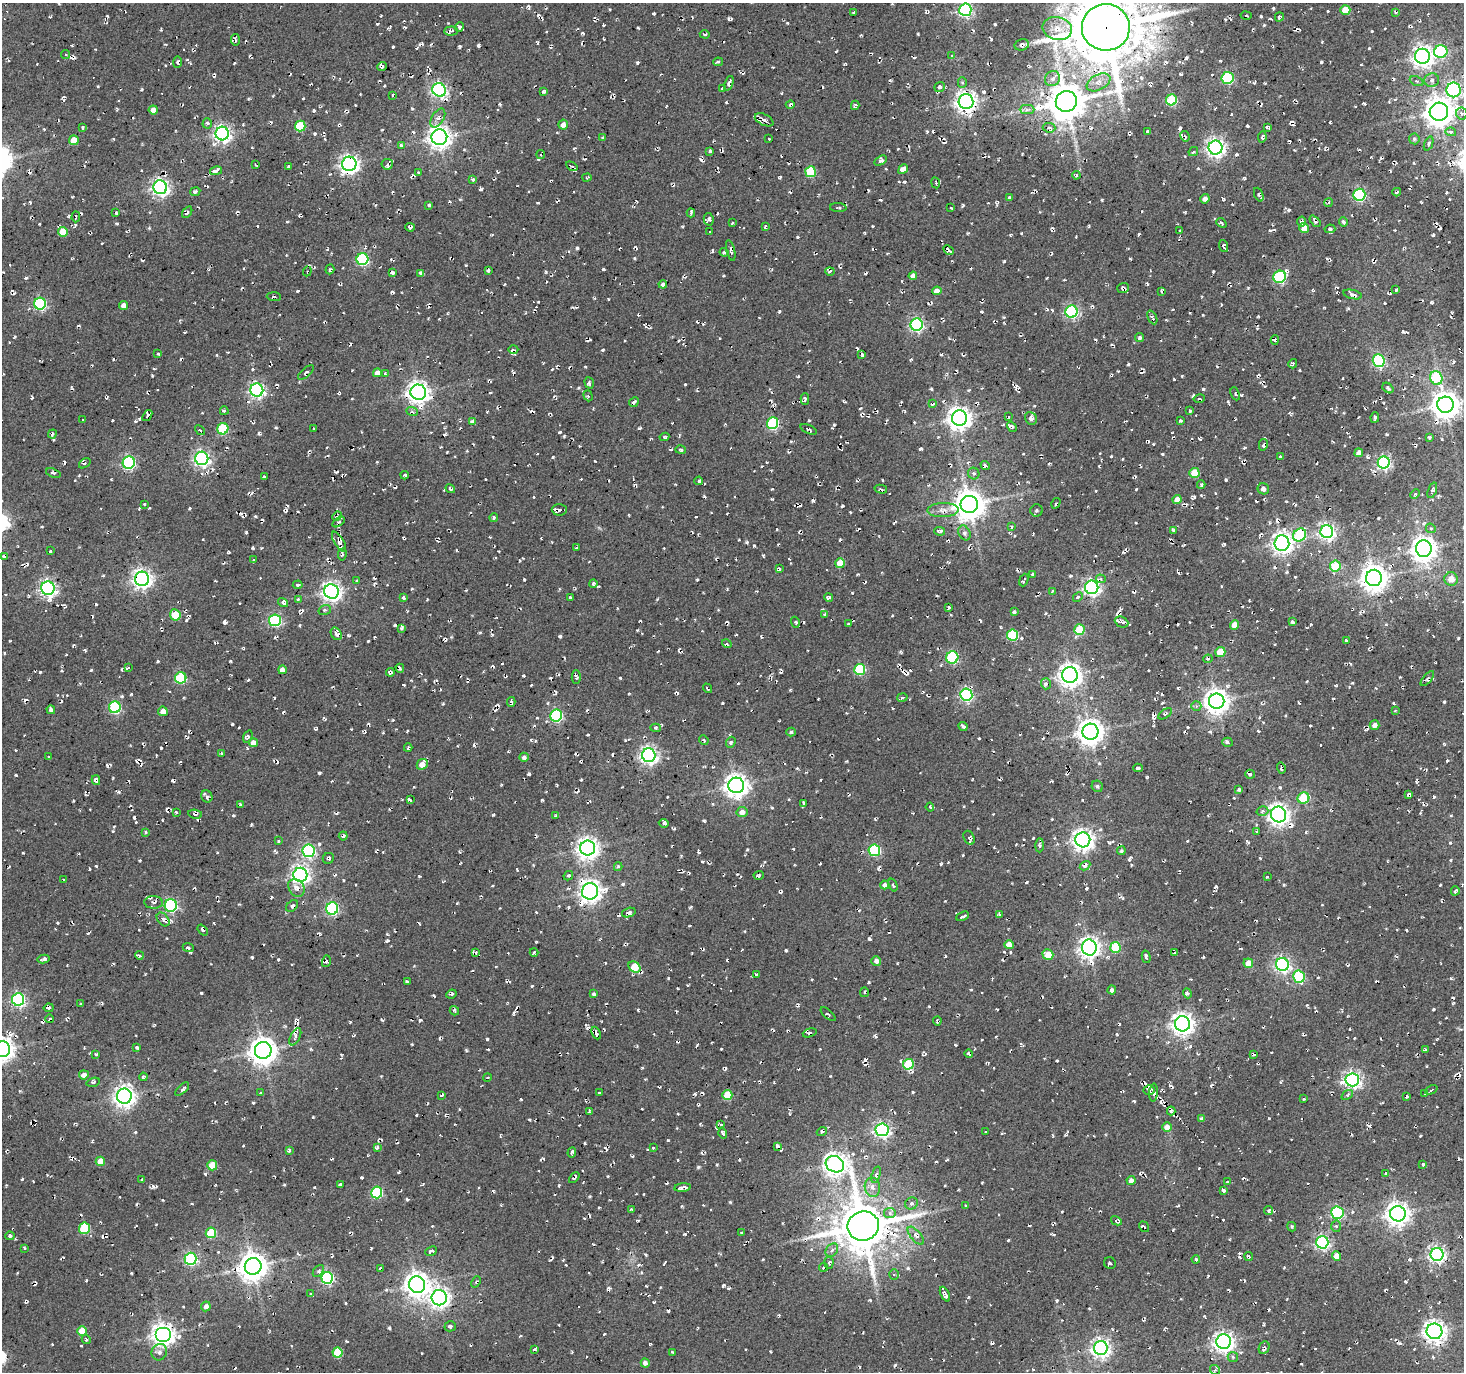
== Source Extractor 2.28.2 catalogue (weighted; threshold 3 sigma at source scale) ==
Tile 10 of 4 x 4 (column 2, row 3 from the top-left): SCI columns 1463-2924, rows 1561-2930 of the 5853 x 5930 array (HDU 1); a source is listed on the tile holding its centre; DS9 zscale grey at full resolution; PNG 1466 x 1374 px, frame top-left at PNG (2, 3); each listed source drawn as its Kron ellipse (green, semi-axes under 4 px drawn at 4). Shown black and unused: <1% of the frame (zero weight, under 2 of 3 exposures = <1% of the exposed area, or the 3 px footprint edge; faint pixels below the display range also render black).
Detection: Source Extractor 2.28.2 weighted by HDU 2 'WHT'; one run over the whole footprint, this tile lists its part. Background 0.0081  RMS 0.0091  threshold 0.0408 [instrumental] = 3 sigma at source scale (4.5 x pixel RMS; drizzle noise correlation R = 1.50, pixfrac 1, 0.0396/0.0396 arcsec/px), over >= 5 px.
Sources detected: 1298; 66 cosmic-ray / hot-pixel residue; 4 long thin detections or spike segments (spike, bleed or trail) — neither listed nor drawn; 9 inside a brighter listed object's ellipse — not listed separately; of the other 1219, all 500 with FLUX_AUTO >= 1.51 (the completeness limit of this list) listed and drawn (719 fainter detections not listed), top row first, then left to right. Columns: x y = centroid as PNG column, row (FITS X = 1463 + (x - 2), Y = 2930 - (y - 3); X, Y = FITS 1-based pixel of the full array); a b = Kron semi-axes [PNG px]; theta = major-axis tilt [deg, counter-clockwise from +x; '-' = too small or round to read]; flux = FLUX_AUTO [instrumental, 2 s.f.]
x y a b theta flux
965 10 6 6 - 180
1345 10 5 4 - 17
854 12 3 3 - 1.7
1396 12 4 3 - 1.8
1246 15 5 3 - 1.7
1279 17 5 3 - 2.2
459 27 4 3 - 1.9
1106 27 24 23 - 6700
1057 29 15 11 -13 12
451 31 7 4 4 1.8
705 34 5 3 - 1.7
235 40 6 3 -83 2.1
1022 45 7 5 15 4.1
1441 51 7 6 - 100
66 54 4 4 - 1.7
951 55 3 3 - 1.7
1422 56 7 7 - 510
178 62 5 4 - 2.6
718 62 5 3 - 1.5
382 66 5 3 - 2.2
1227 78 6 6 - 78
1053 79 8 7 - 3.9
1432 80 7 6 - 3.4
1416 81 7 4 -25 1.8
962 82 5 4 - 1.6
1098 82 13 7 27 7.9
729 83 8 4 69 3.3
939 87 5 4 - 5.4
722 89 4 4 - 2
439 90 7 6 - 200
1454 90 7 7 - 190
544 91 4 3 - 2
393 95 4 3 - 1.9
1171 100 5 5 - 58
966 101 7 7 - 580
1066 101 10 10 - 2800
790 105 4 2 - 2.4
855 105 5 3 - 1.8
153 110 4 4 - 6.6
1027 110 7 4 0 2.6
1439 112 9 9 - 1300
1462 114 6 5 - 2.5
438 118 10 6 58 4.3
764 120 10 5 -26 5.4
207 123 5 4 - 1.6
563 125 5 5 - 5.1
300 126 5 5 - 42
82 127 4 2 - 1.9
1267 127 4 2 - 1.9
1049 128 6 4 -6 4
1147 132 3 3 - 2
1451 132 5 4 - 1.8
222 133 7 6 - 330
1185 136 5 3 - 1.5
439 137 8 7 - 720
603 137 3 3 - 2
1262 137 6 3 81 1.9
769 139 3 3 - 2
1414 139 5 5 - 1.7
74 140 5 4 - 15
1429 144 7 4 68 2.9
401 145 4 4 - 2.5
1215 148 7 7 - 410
710 151 3 3 - 1.9
1193 152 5 3 - 1.7
541 154 5 3 - 1.6
880 161 7 4 30 2.8
349 164 7 7 - 390
387 164 5 5 - 1.9
256 165 4 2 - 1.6
289 166 4 3 - 1.5
572 166 6 4 -33 2
903 169 5 4 - 6.3
216 171 6 4 13 5.9
810 172 5 5 - 50
418 173 4 3 - 1.5
1076 175 4 3 - 1.6
587 177 4 3 - 2.1
472 180 4 3 - 1.8
936 183 5 3 - 1.5
160 187 7 6 - 360
195 192 5 3 - 2.1
1397 192 4 3 - 2.4
1259 195 7 4 -68 2.2
1359 195 6 6 - 140
1009 198 4 3 - 1.6
1205 199 5 4 - 4.4
1329 202 4 3 - 1.9
429 205 4 3 - 2
838 208 8 4 -2 2.4
951 208 3 2 - 1.5
187 212 6 3 56 1.9
116 213 3 3 - 1.9
691 213 4 2 - 1.8
76 217 5 3 - 1.9
709 219 6 5 - 2.1
1315 221 6 3 -48 3
1301 222 5 3 - 4.7
1343 222 4 4 - 1.9
733 223 3 3 - 1.5
1221 223 6 4 -39 1.6
765 226 3 3 - 1.6
410 227 5 4 - 2.3
1304 228 5 4 - 9.4
1330 229 5 4 - 2.5
1180 231 3 3 - 1.5
63 232 5 5 - 17
710 232 3 3 - 2.6
1224 246 6 3 -71 3.3
731 250 10 3 -75 2.2
949 250 5 3 - 2.9
724 252 4 3 - 1.8
362 259 6 6 - 120
330 269 5 3 - 1.5
488 270 3 3 - 2.1
307 271 5 4 - 2
830 271 4 3 - 1.9
392 272 4 4 - 2.2
421 273 4 4 - 2.8
913 276 4 4 - 5.5
1280 277 6 6 - 99
663 284 4 4 - 3.2
1123 288 6 5 - 2.9
1396 290 3 3 - 2.3
937 291 4 4 - 5.6
1161 291 4 3 - 1.7
1353 294 9 4 -13 2.9
274 297 7 3 -4 1.6
40 304 6 6 - 120
123 305 4 4 - 4.7
1072 312 6 6 - 160
1152 317 7 4 -65 2
917 324 6 6 - 180
1140 338 4 4 - 2.4
1275 340 5 3 - 1.8
513 350 5 2 - 1.5
158 354 3 3 - 1.5
862 354 4 3 - 2.8
1379 361 6 6 - 110
1293 364 4 3 - 1.9
306 372 10 4 41 1.9
377 373 4 4 - 6.1
385 373 4 3 - 1.5
1436 378 7 6 - 69
589 383 6 4 -72 1.6
1388 388 6 4 -39 1.9
257 390 6 6 - 240
418 392 8 7 - 600
1235 394 7 4 -66 1.7
588 396 6 4 -69 1.7
805 399 6 3 89 2.1
1199 399 5 3 - 2
634 402 5 3 - 2.5
933 404 4 3 - 1.7
1445 405 8 8 - 1200
224 411 4 4 - 1.5
412 411 6 3 -22 1.6
1190 411 3 3 - 2.2
147 415 6 3 53 1.5
1008 416 3 3 - 1.9
1375 417 5 3 - 2.6
960 418 8 7 - 730
1031 418 7 5 -52 3.7
82 420 3 3 - 2
472 421 4 4 - 3.2
1180 421 4 3 - 1.7
773 423 6 5 - 100
1012 427 5 4 - 2.2
223 429 5 5 - 60
314 429 3 3 - 2
808 429 8 4 -24 2
200 430 6 3 -42 1.9
52 434 4 4 - 2
664 437 5 3 - 1.5
1430 437 3 3 - 1.7
1263 445 6 4 76 2.7
681 450 5 4 - 2.4
1359 453 4 4 - 6.2
1280 457 3 3 - 1.5
202 458 6 6 - 260
85 463 6 4 35 1.6
129 463 6 6 - 150
1384 463 6 6 - 200
985 466 5 4 - 2.4
53 473 7 3 -21 1.6
974 473 6 5 - 1.8
1194 473 5 5 - 22
405 475 4 3 - 2.2
264 477 3 3 - 2.1
699 481 4 3 - 1.7
1201 485 4 3 - 1.6
450 489 5 4 - 2.3
881 489 6 4 -15 2.1
1263 489 6 5 - 3.7
1432 490 8 4 71 2.7
1415 494 5 4 - 1.7
1177 500 4 4 - 9.7
1056 503 5 3 - 1.7
145 504 3 3 - 1.6
969 505 8 8 - 1600
559 510 8 6 -2 2.6
943 510 16 7 2 6.1
1036 510 6 6 - 1.9
337 516 5 4 - 1.9
494 517 4 3 - 1.7
338 522 7 4 35 2.9
1011 527 4 3 - 1.7
1431 528 5 4 - 1.6
1173 530 3 3 - 1.8
940 531 5 4 - 3.6
1327 531 6 6 - 310
964 533 8 5 -61 2.7
1300 535 7 6 - 68
339 542 11 4 -58 4.1
1282 543 8 7 - 520
576 548 4 2 - 1.5
1424 549 8 8 - 780
50 551 3 3 - 1.8
342 554 6 4 80 1.9
4 556 3 3 - 1.5
253 560 3 2 - 1.8
840 563 5 5 - 22
1335 566 6 5 - 32
779 569 4 3 - 2
1033 574 3 3 - 2.1
1374 578 8 8 - 1000
142 579 7 7 - 450
1101 579 5 3 - 1.5
1451 579 7 6 - 8.7
1024 580 6 2 69 2.2
357 581 4 3 - 1.6
593 583 4 3 - 1.9
298 585 5 3 - 2.3
1092 587 7 6 - 300
48 588 7 6 - 300
331 591 7 7 - 450
1052 591 4 3 - 1.9
403 597 4 3 - 1.9
570 597 3 3 - 2.2
829 597 4 4 - 2.7
1078 597 5 4 - 2
298 599 3 3 - 1.8
283 603 5 4 - 2.5
949 607 3 3 - 1.6
325 610 6 5 - 1.6
1014 612 4 3 - 1.7
825 614 3 3 - 1.5
175 615 6 5 - 24
275 620 6 6 - 120
795 622 6 3 -71 1.7
1122 622 7 5 -24 2.5
1292 622 4 3 - 1.9
848 624 3 3 - 1.8
1235 625 5 4 - 12
402 628 3 3 - 1.5
1079 630 5 5 - 39
336 634 7 5 -59 4.1
1013 635 5 5 - 65
1346 640 4 3 - 1.8
727 644 5 3 - 1.9
1220 652 5 5 - 22
952 657 6 6 - 91
1208 659 4 4 - 1.6
128 667 4 3 - 2
400 668 4 3 - 1.6
860 669 5 5 - 61
282 670 4 4 - 5
390 672 4 3 - 2.7
1070 675 8 7 - 690
576 677 7 4 -89 1.9
181 678 6 5 - 67
1427 678 9 3 50 1.7
1046 684 5 5 - 3.2
707 688 5 2 - 1.9
966 695 6 6 - 160
902 697 5 4 - 1.7
1217 701 8 7 - 850
511 702 5 3 - 4.3
1196 706 5 4 - 2
115 707 6 6 - 90
51 710 4 4 - 2.7
163 711 5 4 - 7.2
1395 711 3 2 - 1.8
1165 714 8 3 35 1.6
556 716 6 6 - 120
1375 725 5 4 - 4.1
963 726 5 3 - 2.5
655 728 5 4 - 1.6
791 732 4 4 - 1.8
1090 732 8 8 - 920
248 737 6 4 70 2.1
704 740 5 3 - 1.6
731 742 5 4 - 2.1
1227 742 5 4 - 2.2
253 743 4 4 - 7.9
408 748 4 3 - 1.9
222 754 4 3 - 1.6
649 755 7 6 - 380
48 757 3 3 - 2.1
524 757 4 4 - 2.7
422 764 6 5 - 9.1
1138 768 4 3 - 3.1
1281 768 6 3 -74 2.6
1250 774 5 4 - 1.9
96 780 5 4 - 3.5
736 785 8 8 - 730
1097 786 6 5 - 1.8
1239 790 4 4 - 1.8
1408 794 4 3 - 1.8
207 796 6 5 - 3.2
1303 798 6 5 - 48
410 800 3 2 - 1.9
804 803 3 2 - 1.9
240 805 3 3 - 1.7
930 807 4 3 - 1.7
1262 811 6 5 - 2.1
176 812 3 3 - 2.7
742 812 5 5 - 5.4
195 814 7 4 -9 2.5
1278 814 8 7 - 540
556 815 3 3 - 1.6
664 823 5 4 - 1.7
1256 831 4 3 - 2.2
146 832 3 3 - 1.8
343 836 4 4 - 2.5
969 838 7 5 -64 2.6
1083 840 7 7 - 570
278 841 3 3 - 1.8
1039 845 7 4 90 2.4
588 848 7 7 - 600
874 850 6 5 - 88
308 851 6 6 - 160
1121 851 4 4 - 1.6
328 858 6 5 - 2
1085 866 5 4 - 3.8
618 867 4 3 - 1.8
300 875 7 7 - 390
759 875 5 4 - 2
568 876 5 4 - 1.7
1267 877 3 3 - 1.6
63 880 3 3 - 1.9
885 885 4 4 - 3.1
893 885 7 3 -70 1.6
296 888 9 7 -56 5.7
590 891 8 8 - 580
1455 891 4 3 - 1.8
154 902 9 6 -3 3.4
171 905 6 6 - 130
292 906 7 5 39 2.3
332 908 6 6 - 120
629 913 7 4 16 3.1
999 915 4 3 - 1.6
963 916 7 2 24 2
163 919 8 5 -49 3.7
203 930 6 3 -51 1.7
1009 945 5 4 - 12
1089 947 8 7 - 530
1115 947 5 5 - 43
188 948 5 4 - 2.6
534 952 4 3 - 2.1
1174 952 3 2 - 1.7
475 953 3 3 - 5.2
139 955 4 3 - 1.9
1048 955 5 5 - 16
1146 957 6 3 -75 3.5
44 959 6 3 13 2.5
326 961 6 3 73 1.7
876 961 5 4 - 4.8
1248 963 5 5 - 11
1282 964 6 6 - 250
634 967 6 5 - 31
756 974 4 4 - 3
1299 977 6 5 - 71
407 982 3 3 - 1.7
1112 990 4 4 - 2.6
864 992 5 4 - 1.6
1187 993 5 4 - 1.9
451 994 5 3 - 1.7
594 994 4 4 - 1.7
18 999 6 6 - 180
81 1004 3 3 - 1.6
49 1008 5 4 - 3.1
454 1011 5 4 - 1.6
828 1014 9 3 -41 1.6
50 1019 4 3 - 1.9
937 1021 4 3 - 2.2
1182 1024 7 7 - 630
596 1033 6 3 -67 2.2
810 1033 7 3 20 1.6
295 1037 9 5 63 3.4
137 1047 3 3 - 1.7
2 1049 8 7 - 720
263 1050 8 8 - 1100
1425 1050 3 2 - 1.6
96 1054 4 3 - 3.1
969 1054 4 3 - 1.6
1254 1055 3 3 - 1.8
908 1064 5 5 - 48
84 1075 5 4 - 5.8
143 1077 4 3 - 2
487 1077 4 3 - 1.6
1352 1080 7 6 - 310
93 1082 7 3 16 1.7
182 1089 9 3 44 2.5
1149 1090 5 4 - 2.6
1431 1090 6 3 24 1.6
260 1092 3 3 - 4.3
599 1093 3 3 - 1.6
1154 1093 9 4 87 2.9
1425 1094 3 3 - 1.8
442 1095 4 2 - 1.7
727 1095 5 5 - 23
1347 1095 6 4 36 1.7
124 1096 7 7 - 600
1407 1096 3 3 - 1.6
1303 1099 3 2 - 1.5
1171 1111 4 2 - 1.8
589 1112 4 2 - 2
1202 1119 4 4 - 2.8
720 1124 3 2 - 1.6
1167 1127 5 4 - 7.4
882 1130 6 6 - 270
822 1132 5 4 - 2.1
986 1132 3 3 - 1.7
723 1133 5 3 - 1.7
778 1146 3 2 - 1.7
377 1148 3 3 - 2.3
653 1148 3 3 - 1.5
289 1150 4 3 - 1.9
572 1153 5 4 - 2.3
100 1161 4 4 - 11
835 1164 9 8 - 730
212 1165 5 5 - 20
1423 1165 3 3 - 2.1
1385 1173 3 3 - 1.6
876 1175 8 4 71 2.4
574 1178 6 3 46 1.7
142 1180 4 2 - 1.5
1131 1180 4 4 - 4
1228 1182 3 3 - 2.4
340 1185 3 3 - 1.9
872 1187 10 7 -79 5.1
683 1188 8 4 6 4.9
1224 1190 4 3 - 3
377 1192 6 5 - 83
911 1203 6 6 - 2.7
966 1206 3 3 - 3
632 1210 3 2 - 1.5
1269 1211 4 4 - 2.3
890 1213 6 5 - 3.3
1337 1213 6 6 - 130
1398 1214 8 7 - 710
1116 1221 6 3 -29 3.3
863 1226 16 14 18 4100
1336 1226 6 5 - 1.9
1144 1227 6 3 -54 1.5
1292 1227 5 4 - 1.7
84 1228 6 5 - 49
211 1233 5 5 - 43
741 1233 3 3 - 1.8
10 1236 5 4 - 1.7
916 1236 11 5 -49 4
1322 1242 6 6 - 200
24 1248 3 3 - 3
832 1250 7 5 48 3.2
431 1251 6 4 25 3.5
1437 1254 6 6 - 310
1249 1256 4 3 - 1.5
1337 1256 4 4 - 11
191 1259 6 6 - 150
1196 1259 4 3 - 2.6
829 1263 6 4 85 2.2
1110 1263 6 5 - 2.5
253 1266 8 8 - 1200
824 1267 4 3 - 2
381 1269 4 4 - 2.6
318 1271 7 4 50 1.9
894 1274 5 5 - 2.2
327 1278 6 6 - 140
476 1282 6 3 66 1.5
417 1285 8 8 - 760
311 1294 4 3 - 2.1
945 1294 8 3 -64 3.2
439 1298 7 7 - 490
206 1306 5 4 - 4.1
450 1326 5 5 - 2.6
82 1331 5 5 - 22
1434 1331 8 7 - 540
163 1335 8 7 - 710
86 1339 5 3 - 2
1224 1342 7 7 - 490
1101 1348 7 7 - 420
1264 1348 7 5 66 2.6
535 1349 4 3 - 2.7
159 1352 8 7 - 4.1
337 1352 5 5 - 36
673 1352 3 2 - 1.6
1233 1357 5 5 - 1.8
645 1363 4 4 - 3.6
1215 1370 5 5 - 2.1
Overlapping masked pixels (flux is a lower limit): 1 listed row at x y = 1106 27
Isophote crosses this tile's border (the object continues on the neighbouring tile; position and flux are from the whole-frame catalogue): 4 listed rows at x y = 965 10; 1106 27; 1454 90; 2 1049
Unlisted compact peaks at least as high as the median listed source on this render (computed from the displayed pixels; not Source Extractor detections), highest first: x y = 668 1311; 153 1187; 532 986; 564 436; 407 1199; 918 34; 1027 882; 142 89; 595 461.